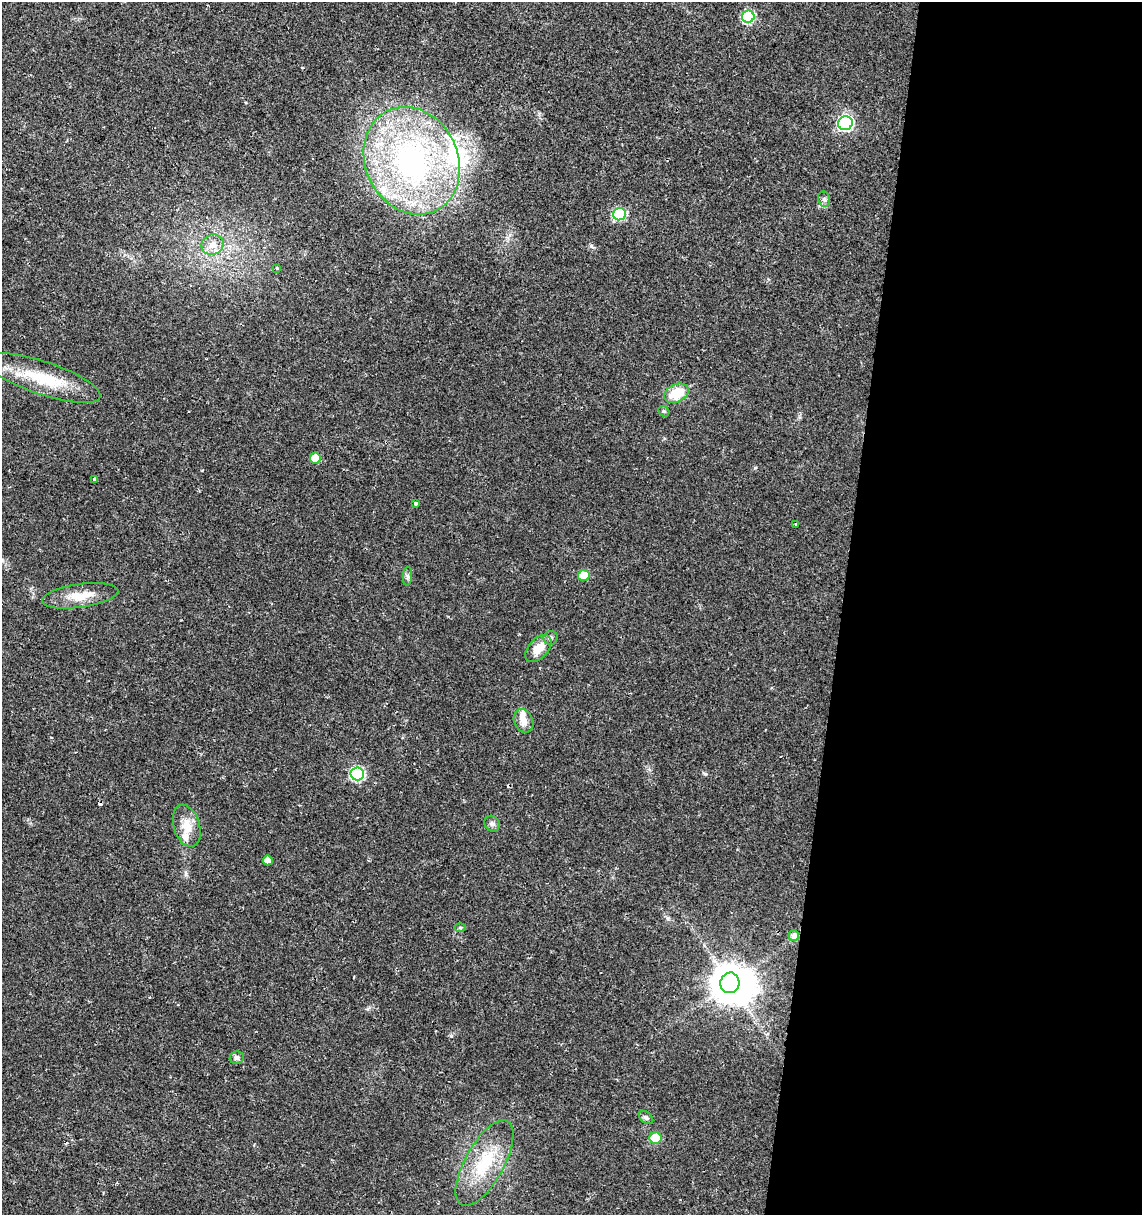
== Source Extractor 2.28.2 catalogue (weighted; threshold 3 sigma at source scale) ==
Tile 12 of 4 x 4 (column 4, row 3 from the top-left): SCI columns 3708-4847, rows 1215-2427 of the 5073 x 4864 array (HDU 1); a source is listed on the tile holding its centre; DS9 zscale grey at full resolution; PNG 1144 x 1217 px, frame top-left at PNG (2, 2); each listed source drawn as its Kron ellipse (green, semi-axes under 4 px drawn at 4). Shown black and unused: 26% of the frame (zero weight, under 2 of 3 exposures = <1% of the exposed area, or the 3 px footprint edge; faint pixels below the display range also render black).
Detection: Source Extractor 2.28.2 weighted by HDU 2 'WHT'; one run over the whole footprint, this tile lists its part. Background 0.0204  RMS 0.0027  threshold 0.0122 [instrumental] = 3 sigma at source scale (4.5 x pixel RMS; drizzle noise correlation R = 1.50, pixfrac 1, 0.0396/0.0396 arcsec/px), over >= 5 px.
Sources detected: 39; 1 inside a brighter object's white glare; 2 cosmic-ray / hot-pixel residue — neither listed nor drawn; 5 inside a brighter listed object's ellipse — not listed separately; the other 31 listed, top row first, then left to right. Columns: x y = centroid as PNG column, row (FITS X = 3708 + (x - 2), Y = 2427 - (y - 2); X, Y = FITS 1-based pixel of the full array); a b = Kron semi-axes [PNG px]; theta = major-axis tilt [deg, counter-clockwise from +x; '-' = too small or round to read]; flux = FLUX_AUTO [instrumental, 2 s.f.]
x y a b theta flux
748 17 6 6 - 24
845 123 7 7 - 51
412 161 55 46 -64 71
824 199 8 6 -75 0.76
619 214 6 6 - 24
212 245 11 10 - 2.5
277 268 4 3 - 0.31
43 378 60 16 -19 13
676 393 13 9 26 7.3
664 411 6 5 - 0.43
315 458 5 5 - 5
95 479 4 4 - 1.7
415 503 4 3 - 0.95
796 524 3 3 - 1.3
584 575 6 5 - 5.5
407 576 9 4 86 0.7
80 596 38 11 8 5.8
551 638 7 7 - 0.6
538 648 16 10 48 3.9
524 721 12 9 -66 2.2
357 774 7 6 - 38
492 824 8 7 - 0.78
187 826 22 13 -72 4.3
268 860 5 5 - 2.5
460 928 6 4 -1 0.32
794 935 5 5 - 1.3
730 983 10 9 - 600
237 1058 7 6 - 0.76
646 1118 8 5 -39 0.62
656 1138 6 6 - 10
484 1163 48 19 61 14
Unlisted compact peaks at least as high as the median listed source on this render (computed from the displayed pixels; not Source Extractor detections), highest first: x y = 591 246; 705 774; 755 468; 186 874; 668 918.